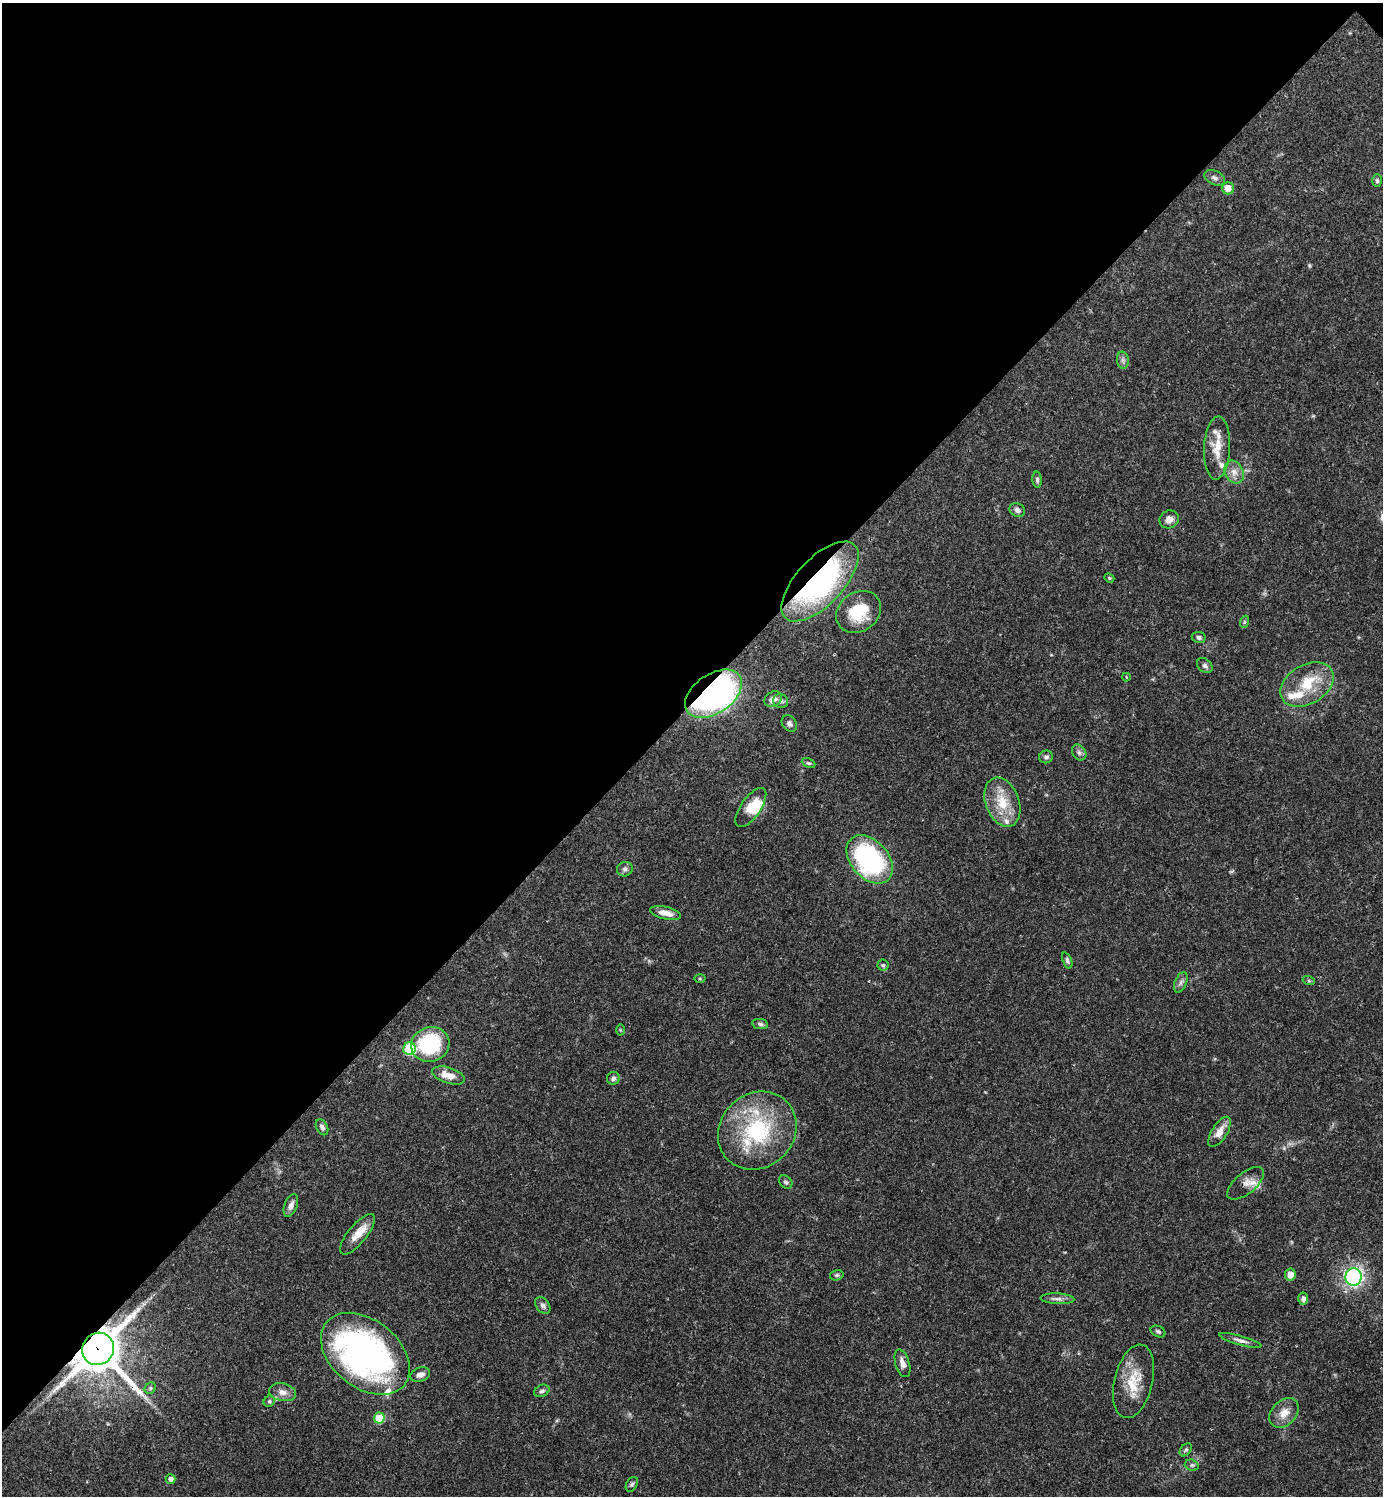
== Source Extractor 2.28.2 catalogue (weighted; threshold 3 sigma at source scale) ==
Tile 2 of 4 x 4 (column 2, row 1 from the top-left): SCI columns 1680-3060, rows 4484-5977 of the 5981 x 5981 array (HDU 1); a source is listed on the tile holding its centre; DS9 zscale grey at full resolution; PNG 1385 x 1498 px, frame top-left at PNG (2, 3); each listed source drawn as its Kron ellipse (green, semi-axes under 4 px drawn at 4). Shown black and unused: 47% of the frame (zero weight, under 3 of 4 exposures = <1% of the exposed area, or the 3 px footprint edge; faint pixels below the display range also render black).
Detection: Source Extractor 2.28.2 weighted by HDU 2 'WHT'; one run over the whole footprint, this tile lists its part. Background 0.0389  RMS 0.0027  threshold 0.0121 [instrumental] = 3 sigma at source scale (4.5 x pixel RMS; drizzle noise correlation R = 1.50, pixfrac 1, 0.05/0.05 arcsec/px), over >= 5 px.
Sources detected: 82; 12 inside a brighter listed object's ellipse — not listed separately; the other 70 listed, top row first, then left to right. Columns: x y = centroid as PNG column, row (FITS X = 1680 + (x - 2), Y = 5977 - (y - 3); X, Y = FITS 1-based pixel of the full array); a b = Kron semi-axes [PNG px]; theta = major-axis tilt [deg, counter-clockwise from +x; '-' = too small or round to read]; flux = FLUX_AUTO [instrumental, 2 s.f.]
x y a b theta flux
1215 178 11 7 -26 0.99
1377 181 6 5 - 0.5
1228 188 6 6 - 3.4
1123 360 8 6 -83 0.84
1217 448 31 13 87 5.8
1234 472 12 9 -63 2.1
1037 480 8 4 -85 0.59
1017 510 8 6 -28 1.1
1169 519 10 8 30 1.9
1109 578 5 4 - 0.35
820 582 50 23 46 56
859 612 24 19 36 10
1244 622 6 4 72 0.33
1199 637 7 5 -9 0.8
1205 666 9 6 -40 0.79
1126 677 4 2 - 0.21
1307 684 29 19 30 10
713 694 32 19 35 98
773 699 9 7 29 1.8
781 701 7 7 - 0.97
789 723 9 7 -51 0.89
1079 752 8 6 -58 0.86
1046 757 7 6 - 0.75
808 763 7 4 -25 0.5
1002 802 25 16 -70 7.4
751 807 23 10 55 4.8
870 859 28 18 -49 43
625 869 8 7 - 0.86
665 913 15 6 -13 2.2
1067 960 9 4 -69 0.6
883 965 5 5 - 0.43
700 978 5 3 - 0.31
1309 981 6 4 -19 0.33
1181 982 11 6 67 0.9
760 1024 8 5 -9 0.67
620 1030 5 3 - 0.23
430 1044 19 17 19 20
409 1049 6 6 - 18
448 1075 17 8 -17 3.7
613 1078 6 6 - 0.83
322 1127 8 5 -63 0.81
757 1131 41 37 43 27
1219 1132 17 7 58 2.8
786 1182 7 6 - 0.68
1246 1183 22 10 39 2.6
291 1206 12 6 69 1.5
357 1234 25 9 51 3.9
1290 1274 6 5 - 2.7
837 1275 7 5 14 0.47
1353 1277 9 8 - 44
1057 1299 17 5 -2 1.2
1303 1299 6 5 - 0.84
543 1306 9 6 -53 1
1158 1331 8 5 -26 0.63
1240 1340 22 4 -16 1.3
98 1349 16 15 - 910
365 1354 50 34 -39 95
902 1363 14 7 -73 1.8
420 1374 10 6 18 1.5
1134 1381 37 19 76 8.6
150 1388 6 5 - 0.46
542 1391 8 6 26 0.76
283 1392 14 8 -11 2
269 1401 6 5 - 0.48
1284 1413 17 12 46 3.3
379 1418 5 5 - 9.6
1186 1450 7 5 50 0.47
1192 1465 7 5 -20 0.61
170 1479 5 4 - 1.1
632 1484 8 5 59 0.59
Overlapping masked pixels (flux is a lower limit): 3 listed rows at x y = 820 582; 713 694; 98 1349